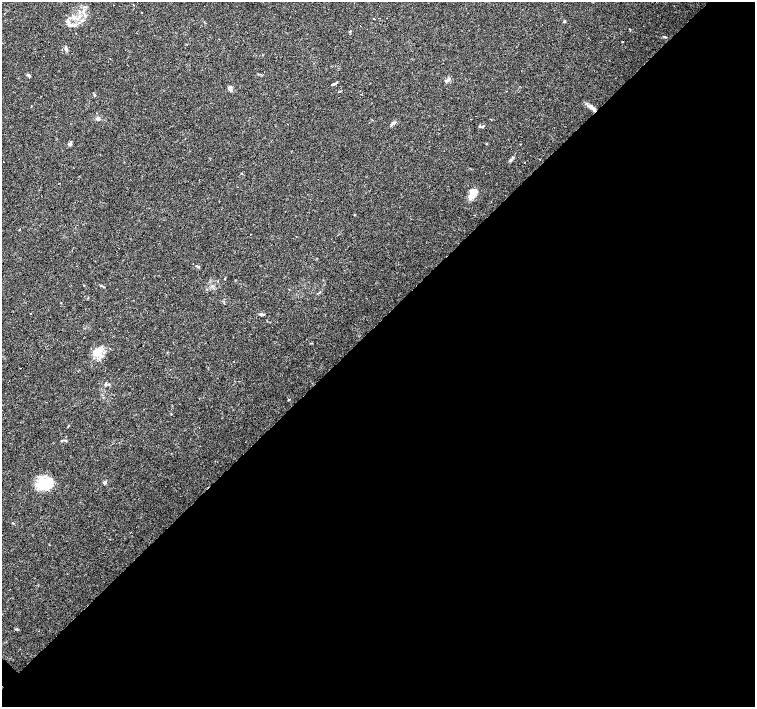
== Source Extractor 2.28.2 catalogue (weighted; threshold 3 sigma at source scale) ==
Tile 12 of 4 x 4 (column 4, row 3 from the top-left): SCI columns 4515-6019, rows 1566-2975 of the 6022 x 6015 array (HDU 1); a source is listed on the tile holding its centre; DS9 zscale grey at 2 x 2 block average (1 PNG px = mean of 2 x 2 image px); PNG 757 x 709 px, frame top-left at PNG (2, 2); no overlay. Shown black and unused: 54% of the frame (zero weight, under 3 of 4 exposures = <1% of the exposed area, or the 3 px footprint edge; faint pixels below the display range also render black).
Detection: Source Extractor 2.28.2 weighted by HDU 2 'WHT'; one run over the whole footprint, this tile lists its part. Background 0.0253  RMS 0.0033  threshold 0.0148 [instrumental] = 3 sigma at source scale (4.5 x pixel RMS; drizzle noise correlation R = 1.50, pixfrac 1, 0.0396/0.0396 arcsec/px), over >= 5 px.
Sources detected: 39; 6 cosmic-ray / hot-pixel residue — not listed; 1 inside a brighter listed object's ellipse — not listed separately; the other 32 listed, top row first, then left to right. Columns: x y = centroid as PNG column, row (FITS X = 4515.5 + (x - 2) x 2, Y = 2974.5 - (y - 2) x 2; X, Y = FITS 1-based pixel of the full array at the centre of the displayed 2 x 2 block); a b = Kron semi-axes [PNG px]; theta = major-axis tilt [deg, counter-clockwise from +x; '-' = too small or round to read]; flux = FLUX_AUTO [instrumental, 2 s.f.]
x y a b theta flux
374 19 2 2 - 1.4
564 21 3 3 - 0.81
69 25 6 2 -26 1.4
350 31 3 2 - 0.54
665 37 4 2 - 0.63
623 41 2 2 - 1.7
66 49 8 3 -75 1.8
448 79 6 4 44 1.6
334 84 7 2 20 1
230 88 5 4 - 3
340 91 3 2 - 0.41
31 107 2 2 - 0.34
591 107 12 4 -40 4
98 119 3 3 - 2.3
391 125 8 2 62 0.96
483 126 5 3 - 1
69 144 6 4 51 1.5
540 159 2 2 - 0.79
510 160 6 3 53 1.3
473 193 9 5 58 13
19 229 2 2 - 0.82
250 234 2 2 - 0.4
198 267 3 3 - 0.72
320 292 3 2 - 0.33
30 313 2 2 - 1.3
261 314 7 2 -6 1.2
97 353 13 9 -8 10
106 384 6 2 -90 0.76
69 425 3 2 - 0.4
105 482 3 2 - 2.3
45 484 17 12 4 24
17 629 3 3 - 0.61
Overlapping masked pixels (flux is a lower limit): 1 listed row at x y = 591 107
Diffuse or blended objects may show on this block-average render without a row.